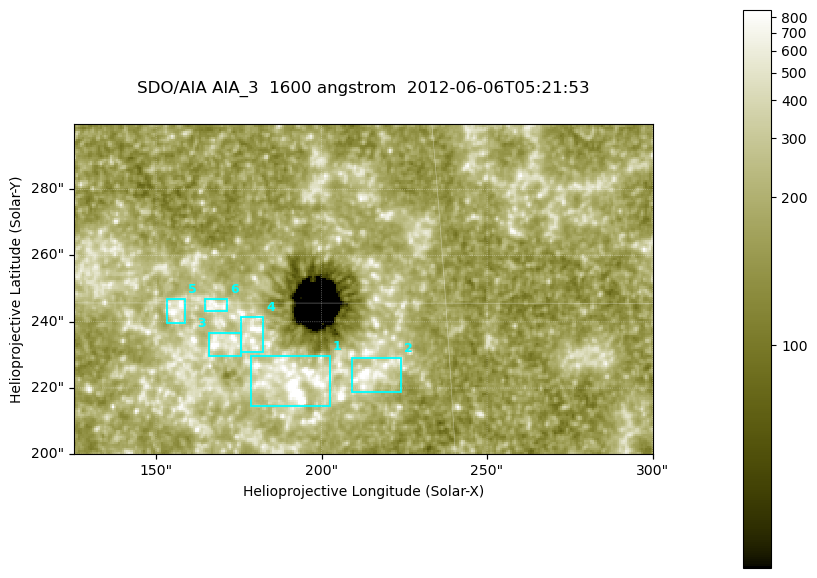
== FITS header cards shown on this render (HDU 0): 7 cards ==
TELESCOP= 'SDO/AIA '
INSTRUME= 'AIA_3   '
WAVELNTH=                 1600
WAVEUNIT= 'angstrom'
DATE-OBS= '2012-06-06T05:21:53.13'
CTYPE1  = 'HPLN-TAN'
CTYPE2  = 'HPLT-TAN'

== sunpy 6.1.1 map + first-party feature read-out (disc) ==
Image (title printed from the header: SDO/AIA AIA_3  1600 angstrom  2012-06-06T05:21:53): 287 x 164 px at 0.609 arcsec/px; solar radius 946 arcsec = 1552 px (partial field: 0.6% of the solar disc is inside the frame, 100% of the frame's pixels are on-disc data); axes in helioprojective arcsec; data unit not stated in the header (colour bar unlabelled)
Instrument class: DISC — disc imager (sunpy class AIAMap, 1600 A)
Bright regions (active regions / flare kernels): reference = the on-disc median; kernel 3 px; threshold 5 sigma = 311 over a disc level ~177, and >= 1.15x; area >= 47 px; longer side >= 3 px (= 1.8 arcsec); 6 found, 6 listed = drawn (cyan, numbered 1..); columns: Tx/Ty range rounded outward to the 2 arcsec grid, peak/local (2 s.f.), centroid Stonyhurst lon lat
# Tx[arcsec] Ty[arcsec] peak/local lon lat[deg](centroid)
1 178..204 214..230 16 +12 +14
2 208..224 218..230 6.7 +14 +14
3 166..176 230..238 5.3 +11 +14
4 176..184 230..242 4.7 +11 +14
5 152..160 238..248 4.6 +10 +15
6 164..172 242..248 4.1 +11 +15